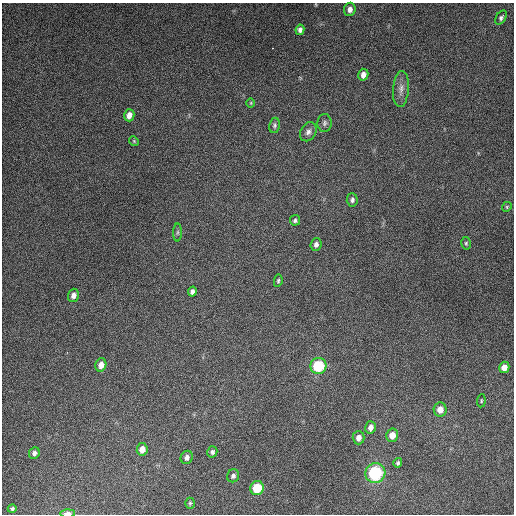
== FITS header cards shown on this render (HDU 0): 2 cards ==
NAXIS1  =                  512
NAXIS2  =                  512

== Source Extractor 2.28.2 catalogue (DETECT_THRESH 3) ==
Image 512 x 512 px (HDU 0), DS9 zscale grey, 1 PNG px = 1 image px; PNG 516 x 516 px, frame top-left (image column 1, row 512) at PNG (2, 3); each listed source drawn as its Kron ellipse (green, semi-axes under 4 px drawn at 4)
Background 5020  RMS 310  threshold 935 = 3 sigma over >= 5 px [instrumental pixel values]
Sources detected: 39; all 39 listed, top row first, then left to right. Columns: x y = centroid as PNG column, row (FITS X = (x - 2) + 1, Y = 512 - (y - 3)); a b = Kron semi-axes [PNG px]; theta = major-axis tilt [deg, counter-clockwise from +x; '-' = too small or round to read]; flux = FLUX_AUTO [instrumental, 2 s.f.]
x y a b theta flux
350 9 6 5 - 9.9e+04
501 18 8 5 56 5.0e+04
300 30 5 4 - 7.5e+04
363 75 6 5 - 1.2e+05
401 89 18 8 85 1.5e+05
251 103 5 3 - 1.8e+04
129 115 6 5 - 1.4e+05
324 123 9 7 87 7.1e+04
275 125 8 5 80 4.5e+04
308 132 10 7 58 9.5e+04
134 141 5 4 - 2.4e+04
352 200 6 5 - 5.7e+04
507 207 5 4 - 2.8e+04
295 220 5 5 - 4.5e+04
177 232 9 4 89 4.2e+04
466 243 6 5 - 3.4e+04
316 244 6 5 - 7.9e+04
278 281 6 4 79 3.2e+04
192 292 5 4 - 8.0e+04
73 295 7 5 72 1.1e+05
101 365 7 5 73 1.5e+05
318 366 8 8 - 1.1e+06
504 367 6 5 - 1.6e+05
481 401 6 4 84 2.8e+04
440 409 7 6 - 1.9e+05
371 427 6 5 - 1.2e+05
392 435 6 6 - 2.2e+05
359 438 6 6 - 1.3e+05
142 449 6 5 - 1.8e+05
212 452 6 5 - 5.0e+04
34 453 6 5 - 6.6e+04
187 457 7 6 - 7.4e+04
398 463 5 4 - 3.9e+04
375 473 10 10 - 1.7e+06
233 476 6 6 - 6.1e+04
257 488 7 6 - 7.0e+05
190 503 5 4 - 2.8e+04
12 509 4 4 - 4.0e+04
67 513 7 3 1 1.2e+05
At the frame edge (FLAGS 8, measured only in part): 1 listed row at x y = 67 513